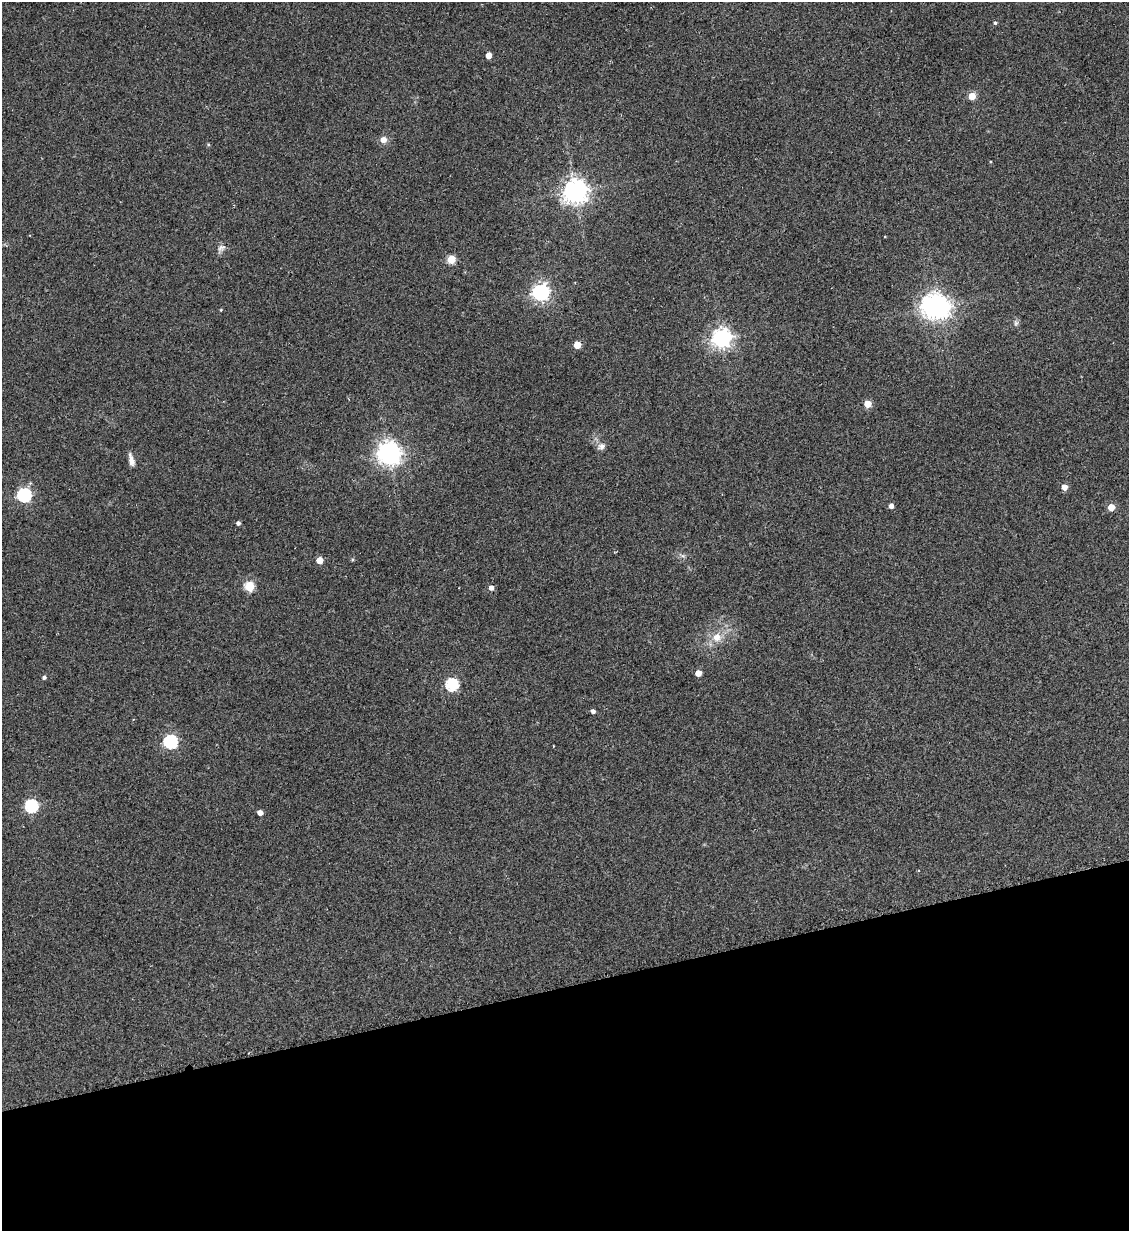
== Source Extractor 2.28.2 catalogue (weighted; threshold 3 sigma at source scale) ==
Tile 14 of 4 x 4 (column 2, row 4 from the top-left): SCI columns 1276-2402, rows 13-1241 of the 4909 x 4937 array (HDU 1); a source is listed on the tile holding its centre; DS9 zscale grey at full resolution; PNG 1131 x 1233 px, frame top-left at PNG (2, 2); no overlay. Shown black and unused: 20% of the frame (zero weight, under 2 of 3 exposures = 1% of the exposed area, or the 3 px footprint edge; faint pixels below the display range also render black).
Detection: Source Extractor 2.28.2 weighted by HDU 2 'WHT'; one run over the whole footprint, this tile lists its part. Background 0.0794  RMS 0.0076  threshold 0.0344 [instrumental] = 3 sigma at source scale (4.5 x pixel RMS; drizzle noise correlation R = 1.50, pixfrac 1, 0.05/0.05 arcsec/px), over >= 5 px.
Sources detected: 35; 2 inside a brighter object's white glare — not listed; the other 33 listed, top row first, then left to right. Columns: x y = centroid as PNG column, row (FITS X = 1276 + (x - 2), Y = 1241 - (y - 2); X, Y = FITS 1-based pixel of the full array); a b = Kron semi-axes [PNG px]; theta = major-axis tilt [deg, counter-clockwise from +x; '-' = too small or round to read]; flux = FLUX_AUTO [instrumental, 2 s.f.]
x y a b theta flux
995 23 4 4 - 1.1
489 55 4 4 - 7.9
972 96 5 5 - 13
383 140 9 8 - 4.3
575 191 8 8 - 530
221 247 12 6 36 2.8
451 259 5 5 - 25
541 292 6 6 - 270
940 308 7 6 - 460
221 310 3 3 - 0.62
1016 323 6 6 - 1.6
722 338 7 7 - 380
577 345 5 5 - 15
868 404 5 5 - 15
601 446 11 8 25 3.3
388 451 8 6 32 310
131 461 14 7 -75 4.2
1064 487 5 5 - 6.4
24 495 6 6 - 140
891 506 4 4 - 3.5
1111 507 5 5 - 13
238 523 4 4 - 2.2
319 560 5 5 - 11
250 586 5 5 - 35
491 587 5 5 - 3.7
717 637 11 10 - 7.7
698 673 5 4 - 7.7
44 677 4 4 - 1.9
452 684 6 6 - 87
593 711 4 4 - 2.2
171 741 6 6 - 110
31 806 6 6 - 96
260 812 4 4 - 4.1